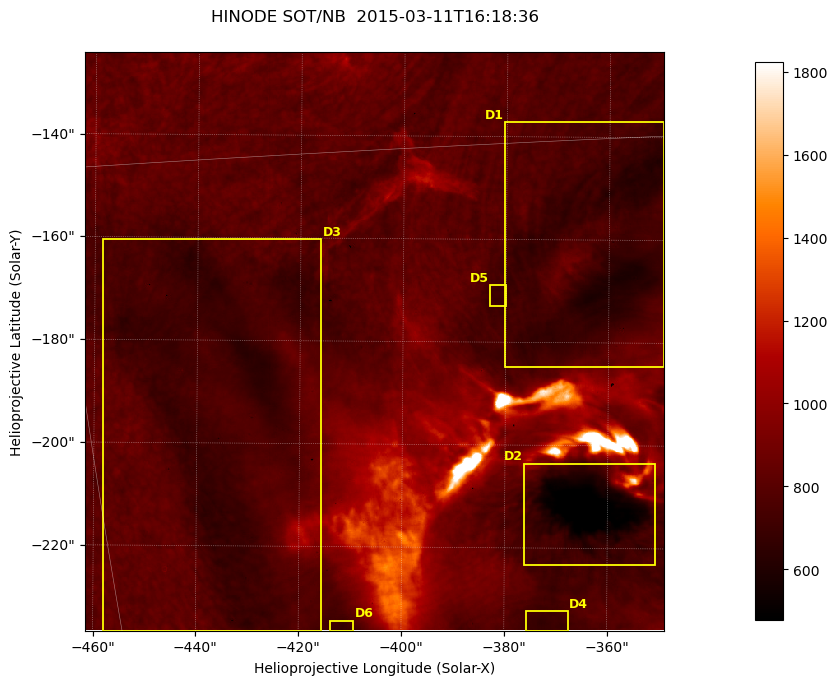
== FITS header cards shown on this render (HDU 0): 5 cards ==
TELESCOP= 'HINODE'
INSTRUME= 'SOT/NB'
DATE_OBS= '2015-03-11T16:18:36.934'
CTYPE1  = 'Solar-X'
CTYPE2  = 'Solar-Y'

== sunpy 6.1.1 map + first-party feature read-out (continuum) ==
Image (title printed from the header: HINODE SOT/NB  2015-03-11T16:18:36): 704 x 704 px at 0.16 arcsec/px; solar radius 966 arcsec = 6035 px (partial field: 0.4% of the solar disc is inside the frame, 100% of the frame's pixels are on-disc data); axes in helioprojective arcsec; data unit not stated in the header (colour bar unlabelled)
Orientation: roll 0.412 deg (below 1 deg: not rotated)
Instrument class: CONTINUUM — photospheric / low-chromospheric filtergram (TF H I 6563 base): granulation and sunspots, dark-feature search
Dark features (sunspots / pores): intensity divided by the frame's on-disc median (partial field: no limb-darkening profile); reference = the frame's on-disc median (the 8%-of-disc-diameter window exceeds this field); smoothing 3 px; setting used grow <= 0.88, no closing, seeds <= 0.88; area >= 123 px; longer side >= 8 px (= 1.3 arcsec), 4 px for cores <= 0.7; partial field; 6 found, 6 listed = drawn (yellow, D1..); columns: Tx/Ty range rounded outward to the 1 arcsec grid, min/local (2 s.f., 1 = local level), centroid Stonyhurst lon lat
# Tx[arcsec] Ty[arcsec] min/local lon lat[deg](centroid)
D1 -381..-349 -185..-137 0.72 -23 -16
D2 -377..-350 -224..-203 0.53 -23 -19
D3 -459..-415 -237..-160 0.8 -28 -18
D4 -376..-367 -236..-232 0.83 -24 -21
D5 -384..-380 -173..-168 0.85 -24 -17
D6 -414..-409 -237..-234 0.82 -27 -21